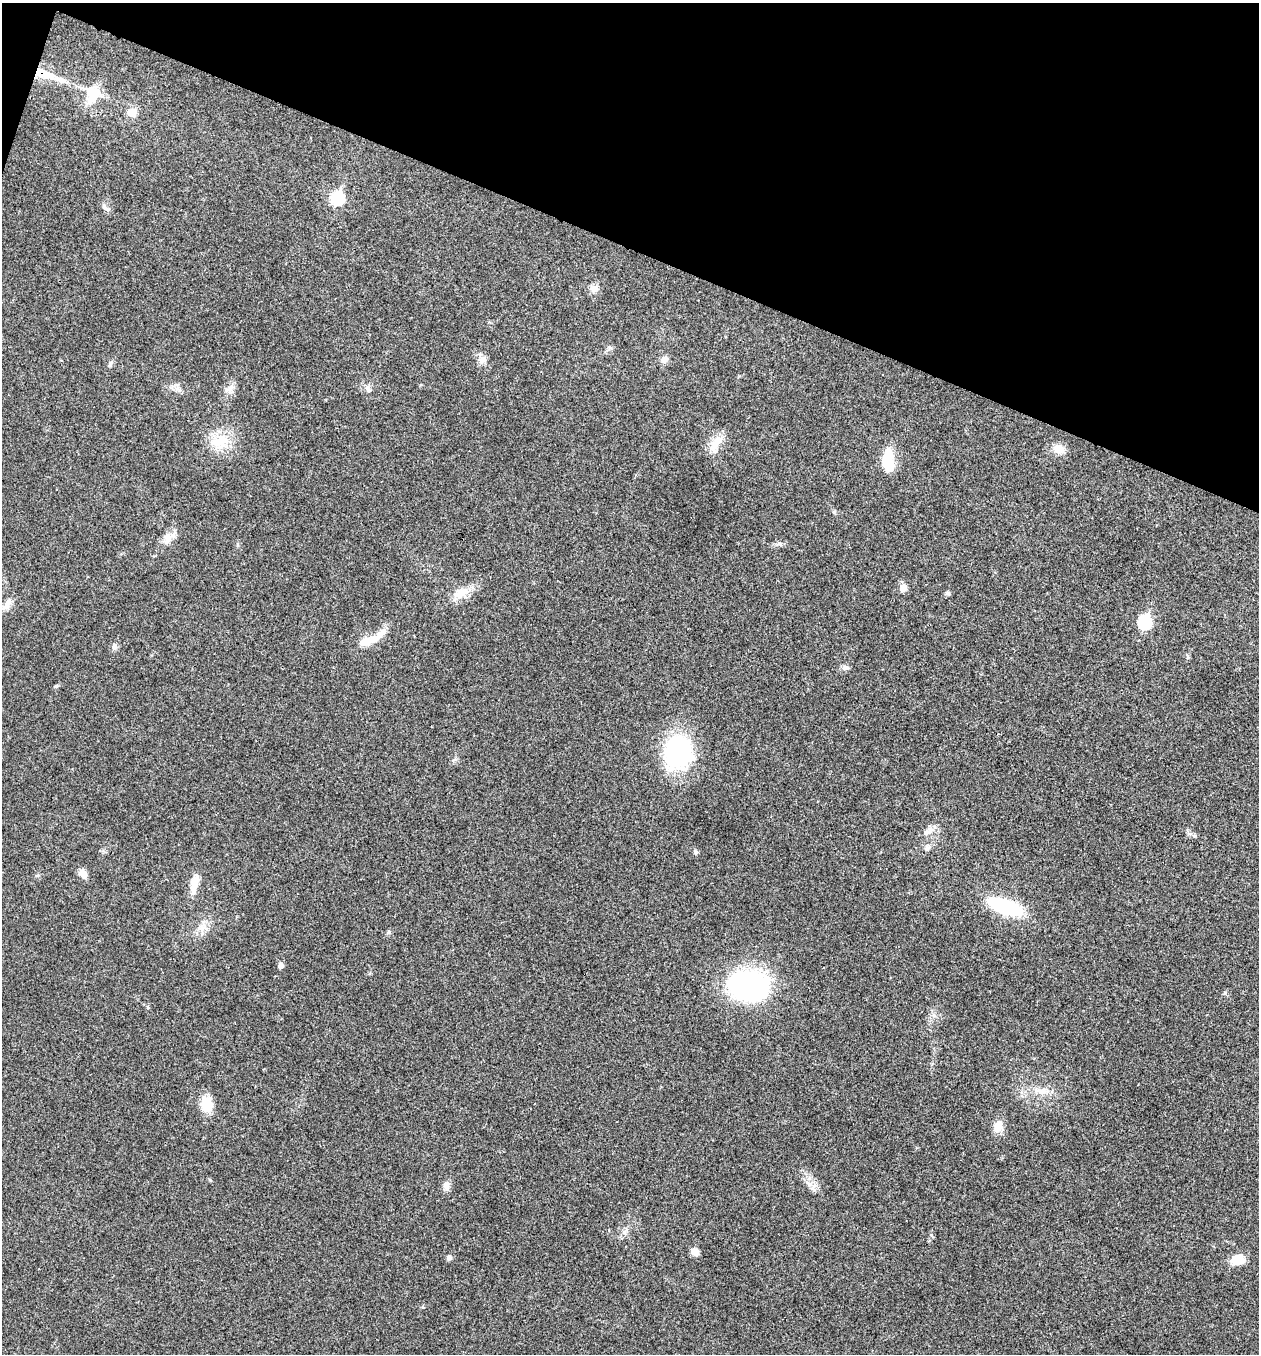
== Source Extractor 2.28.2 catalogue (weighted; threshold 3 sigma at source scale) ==
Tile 2 of 4 x 4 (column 2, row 1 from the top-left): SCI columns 1393-2649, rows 4062-5413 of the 5432 x 5416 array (HDU 1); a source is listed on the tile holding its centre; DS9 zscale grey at full resolution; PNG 1261 x 1356 px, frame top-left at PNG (2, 3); no overlay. Shown black and unused: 19% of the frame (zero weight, under 3 of 4 exposures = <1% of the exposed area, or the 3 px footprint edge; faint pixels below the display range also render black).
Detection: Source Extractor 2.28.2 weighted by HDU 2 'WHT'; one run over the whole footprint, this tile lists its part. Background 0.0239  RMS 0.0041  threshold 0.0185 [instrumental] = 3 sigma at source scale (4.5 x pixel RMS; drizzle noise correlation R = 1.50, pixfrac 1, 0.05/0.05 arcsec/px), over >= 5 px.
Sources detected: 51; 2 inside a brighter listed object's ellipse — not listed separately; the other 49 listed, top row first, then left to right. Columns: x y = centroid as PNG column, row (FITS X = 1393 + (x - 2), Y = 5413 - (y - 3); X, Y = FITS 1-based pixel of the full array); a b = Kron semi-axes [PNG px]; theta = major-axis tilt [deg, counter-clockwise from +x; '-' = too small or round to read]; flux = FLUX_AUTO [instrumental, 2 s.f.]
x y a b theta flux
42 73 26 10 -18 10
93 94 23 18 68 11
132 112 13 11 33 3.4
337 198 7 6 - 36
104 206 9 6 -64 1.3
594 289 12 9 2 2.3
609 347 6 5 - 0.79
484 359 14 7 58 2.1
664 360 10 8 45 2.1
110 364 12 4 59 1
177 385 6 6 - 1.1
230 388 8 6 44 1.8
368 388 9 5 -60 1.3
220 441 30 17 10 11
715 444 27 11 61 6.1
1058 449 16 10 -20 4.4
888 460 25 11 -89 12
168 538 17 11 87 3.9
779 544 7 4 1 0.9
903 588 9 8 - 2.5
461 593 25 12 31 6.5
948 593 6 5 - 0.84
7 604 18 8 63 2.9
1145 622 7 6 - 42
379 635 22 9 47 4.4
365 641 15 11 24 4.6
114 646 8 8 - 1.5
845 668 10 7 4 1.4
677 752 36 31 70 49
930 829 11 9 86 2.7
927 848 8 6 28 1.2
695 852 7 5 75 0.78
83 874 12 8 -60 2.9
194 885 27 10 77 5.2
1006 907 38 14 -19 30
201 928 11 9 30 3.3
388 932 6 5 - 0.71
280 965 5 5 - 2.2
748 986 48 33 -2 67
934 1015 7 4 72 0.94
1041 1091 21 9 -1 5.3
206 1104 20 13 -87 7.9
998 1126 16 12 63 4
809 1184 8 5 -45 1.5
446 1186 12 8 -80 2.3
624 1232 8 6 46 1.4
695 1252 9 8 - 2.6
449 1257 5 5 - 1.6
1238 1260 16 11 13 6.2
Overlapping masked pixels (flux is a lower limit): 1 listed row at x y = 42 73
Unlisted compact peaks at least as high as the median listed source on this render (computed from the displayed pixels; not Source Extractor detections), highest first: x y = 56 686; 931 1235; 834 512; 210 1180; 1225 993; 38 875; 1188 657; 423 1307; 1189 834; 369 973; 739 376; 148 1008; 453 760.